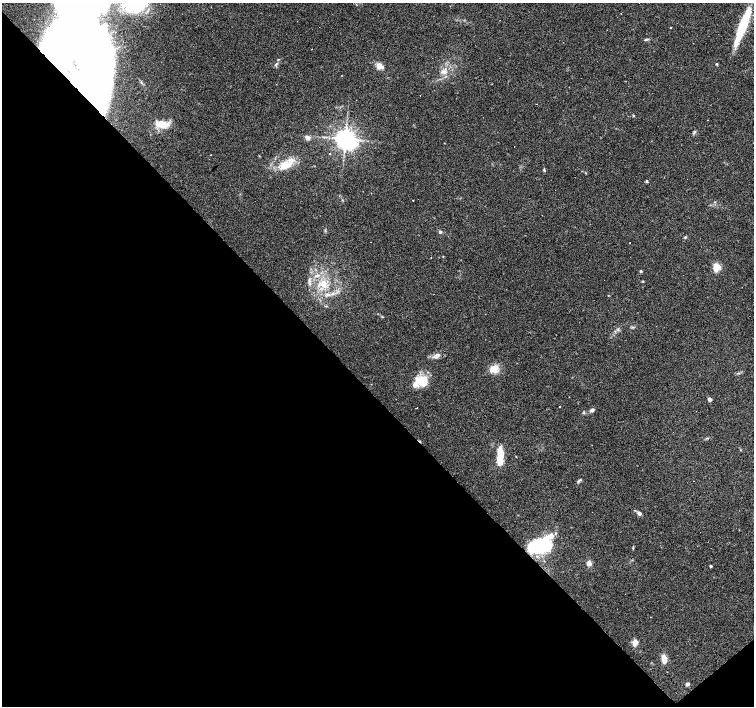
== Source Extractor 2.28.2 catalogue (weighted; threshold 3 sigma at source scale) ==
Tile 14 of 4 x 4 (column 2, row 4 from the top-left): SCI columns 1505-3007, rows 209-1616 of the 6014 x 5983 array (HDU 1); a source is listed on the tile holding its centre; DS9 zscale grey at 2 x 2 block average (1 PNG px = mean of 2 x 2 image px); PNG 756 x 708 px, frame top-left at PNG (2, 3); no overlay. Shown black and unused: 45% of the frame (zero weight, under 2 of 3 exposures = <1% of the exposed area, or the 3 px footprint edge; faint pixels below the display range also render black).
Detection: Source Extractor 2.28.2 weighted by HDU 2 'WHT'; one run over the whole footprint, this tile lists its part. Background 0.074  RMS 0.0064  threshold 0.0287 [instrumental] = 3 sigma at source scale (4.5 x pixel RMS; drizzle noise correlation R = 1.50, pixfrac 1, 0.0396/0.0396 arcsec/px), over >= 5 px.
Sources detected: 66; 4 inside a brighter object's white glare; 8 cosmic-ray / hot-pixel residue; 1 long thin detection or spike segment (spike, bleed or trail) — not listed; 2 inside a brighter listed object's ellipse — not listed separately; the other 51 listed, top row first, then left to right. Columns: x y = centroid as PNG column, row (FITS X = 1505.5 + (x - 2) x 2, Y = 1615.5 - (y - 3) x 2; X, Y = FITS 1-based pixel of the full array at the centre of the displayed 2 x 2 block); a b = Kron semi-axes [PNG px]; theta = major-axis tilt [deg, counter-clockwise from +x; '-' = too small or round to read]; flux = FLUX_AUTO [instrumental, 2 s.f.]
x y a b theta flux
137 3 15 11 7 81
743 26 34 10 68 54
671 28 2 2 - 2.6
645 40 4 3 - 1.7
53 46 15 10 87 72
717 64 3 3 - 1.2
380 66 9 6 -27 11
445 72 6 5 - 5
141 82 11 5 -60 12
420 95 2 2 - 1.1
102 96 33 12 77 31
633 115 3 2 - 1.2
161 124 15 7 -14 24
694 132 5 2 - 1.9
307 137 6 5 - 5.5
345 139 5 5 - 1200
514 147 2 2 - 0.64
329 154 2 2 - 1
343 160 2 2 - 1
286 165 16 9 30 27
544 170 5 3 - 1.6
647 181 4 3 - 1.8
413 200 2 2 - 6.4
440 232 4 3 - 2.5
685 237 4 3 - 1.5
370 242 2 2 - 2.3
630 243 2 2 - 0.7
717 267 3 3 - 67
640 271 3 3 - 1.4
643 281 3 2 - 1.1
323 284 13 8 -68 21
333 294 5 3 - 3.4
438 355 8 4 -1 5.2
494 369 11 7 37 16
422 381 13 9 -3 42
710 399 5 4 - 3.2
417 408 2 2 - 0.85
592 410 5 4 - 4.1
583 412 4 3 - 1.4
673 432 2 2 - 0.51
500 456 18 5 87 39
579 481 8 2 40 2.2
694 481 2 2 - 4.9
639 513 5 4 - 4.2
541 545 16 10 18 200
633 548 4 2 - 1.2
589 563 5 5 - 6.5
711 566 2 2 - 2.6
635 642 3 3 - 35
664 659 10 6 -80 11
687 684 4 4 - 3.1
Overlapping masked pixels (flux is a lower limit): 2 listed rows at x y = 102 96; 541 545
Isophote crosses this tile's border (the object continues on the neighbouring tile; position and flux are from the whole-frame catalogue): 1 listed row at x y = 137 3
Diffuse or blended objects may show on this block-average render without a row.